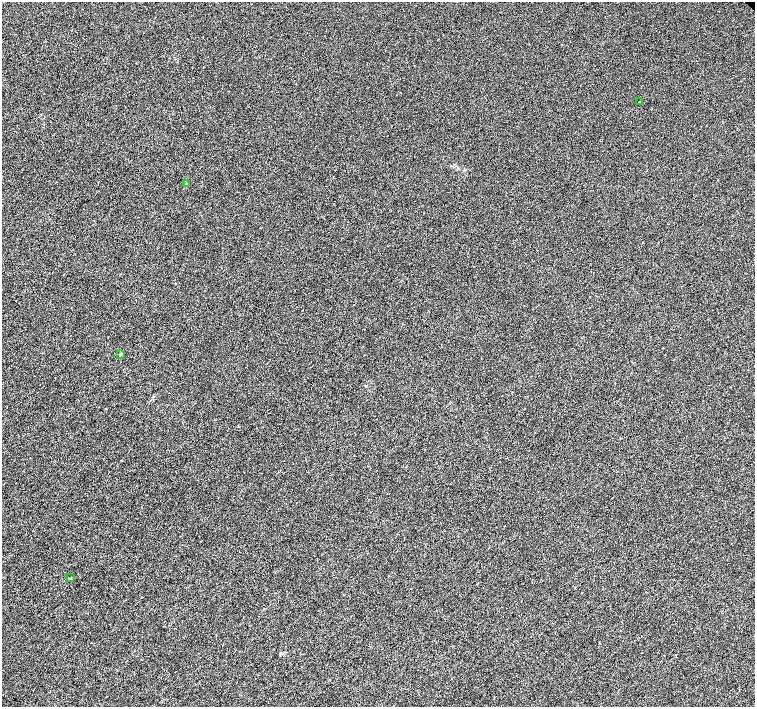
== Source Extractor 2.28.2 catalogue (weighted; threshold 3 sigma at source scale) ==
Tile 7 of 4 x 4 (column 3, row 2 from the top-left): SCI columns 3017-4521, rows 3041-4449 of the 6029 x 6016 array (HDU 1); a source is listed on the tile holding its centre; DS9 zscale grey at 2 x 2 block average (1 PNG px = mean of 2 x 2 image px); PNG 757 x 709 px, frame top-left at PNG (2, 2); each listed source drawn as its Kron ellipse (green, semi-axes under 4 px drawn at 4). Shown black and unused: <1% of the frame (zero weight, under 3 of 6 exposures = <1% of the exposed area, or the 3 px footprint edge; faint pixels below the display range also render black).
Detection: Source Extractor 2.28.2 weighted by HDU 2 'WHT'; one run over the whole footprint, this tile lists its part. Background -1.50e-04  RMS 0.0021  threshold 0.00852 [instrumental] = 3 sigma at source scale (4.09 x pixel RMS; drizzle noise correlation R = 1.36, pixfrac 0.8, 0.0396/0.0396 arcsec/px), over >= 5 px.
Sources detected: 4; all 4 listed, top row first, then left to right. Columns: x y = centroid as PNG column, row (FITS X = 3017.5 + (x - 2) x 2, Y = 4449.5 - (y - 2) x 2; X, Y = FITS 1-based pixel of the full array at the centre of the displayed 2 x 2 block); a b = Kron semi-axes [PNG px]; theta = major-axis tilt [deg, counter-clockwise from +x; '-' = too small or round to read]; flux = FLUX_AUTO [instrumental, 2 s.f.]
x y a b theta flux
639 102 2 2 - 0.35
186 184 3 2 - 0.28
120 354 2 2 - 1
71 578 3 2 - 0.22